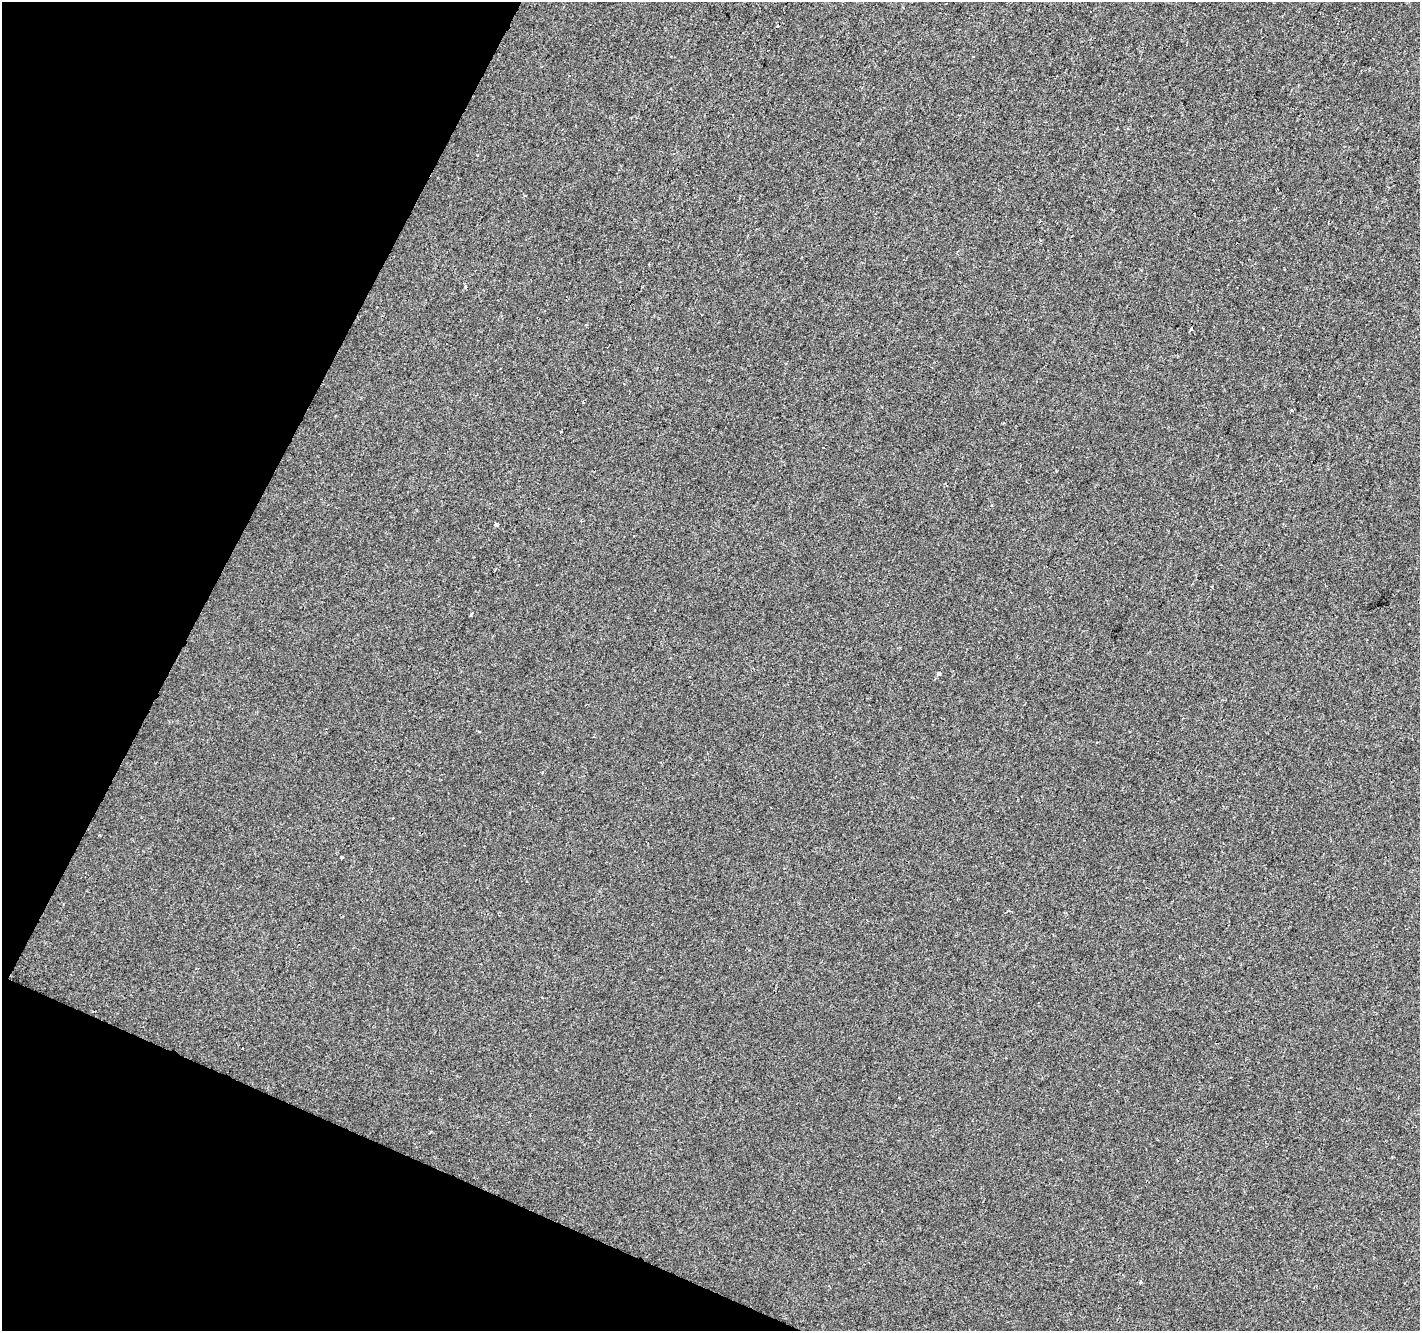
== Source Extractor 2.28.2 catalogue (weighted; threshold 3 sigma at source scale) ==
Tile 9 of 4 x 4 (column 1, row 3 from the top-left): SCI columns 1-1418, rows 1535-2863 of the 5679 x 5792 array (HDU 1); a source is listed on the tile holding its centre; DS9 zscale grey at full resolution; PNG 1422 x 1333 px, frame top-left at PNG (2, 2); no overlay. Shown black and unused: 21% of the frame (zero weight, under 2 of 3 exposures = <1% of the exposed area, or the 3 px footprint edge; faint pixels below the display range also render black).
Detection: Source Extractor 2.28.2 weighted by HDU 2 'WHT'; one run over the whole footprint, this tile lists its part. Background -6.38e-04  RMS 0.0042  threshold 0.0188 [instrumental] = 3 sigma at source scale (4.5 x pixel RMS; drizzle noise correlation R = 1.50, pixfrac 1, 0.0396/0.0396 arcsec/px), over >= 5 px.
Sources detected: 11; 1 cosmic-ray / hot-pixel residue — not listed; the other 10 listed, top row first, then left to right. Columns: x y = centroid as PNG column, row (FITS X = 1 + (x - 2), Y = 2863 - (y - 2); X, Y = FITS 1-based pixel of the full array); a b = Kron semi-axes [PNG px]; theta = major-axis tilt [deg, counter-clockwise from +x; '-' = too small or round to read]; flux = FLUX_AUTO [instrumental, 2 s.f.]
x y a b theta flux
778 26 3 2 - 0.72
466 287 4 3 - 0.47
1191 329 3 3 - 1.4
1291 410 4 3 - 0.57
496 524 4 3 - 3
471 615 4 3 - 1.3
938 674 4 3 - 1.9
342 857 4 3 - 0.73
899 1097 3 2 - 0.29
1140 1282 3 3 - 0.89